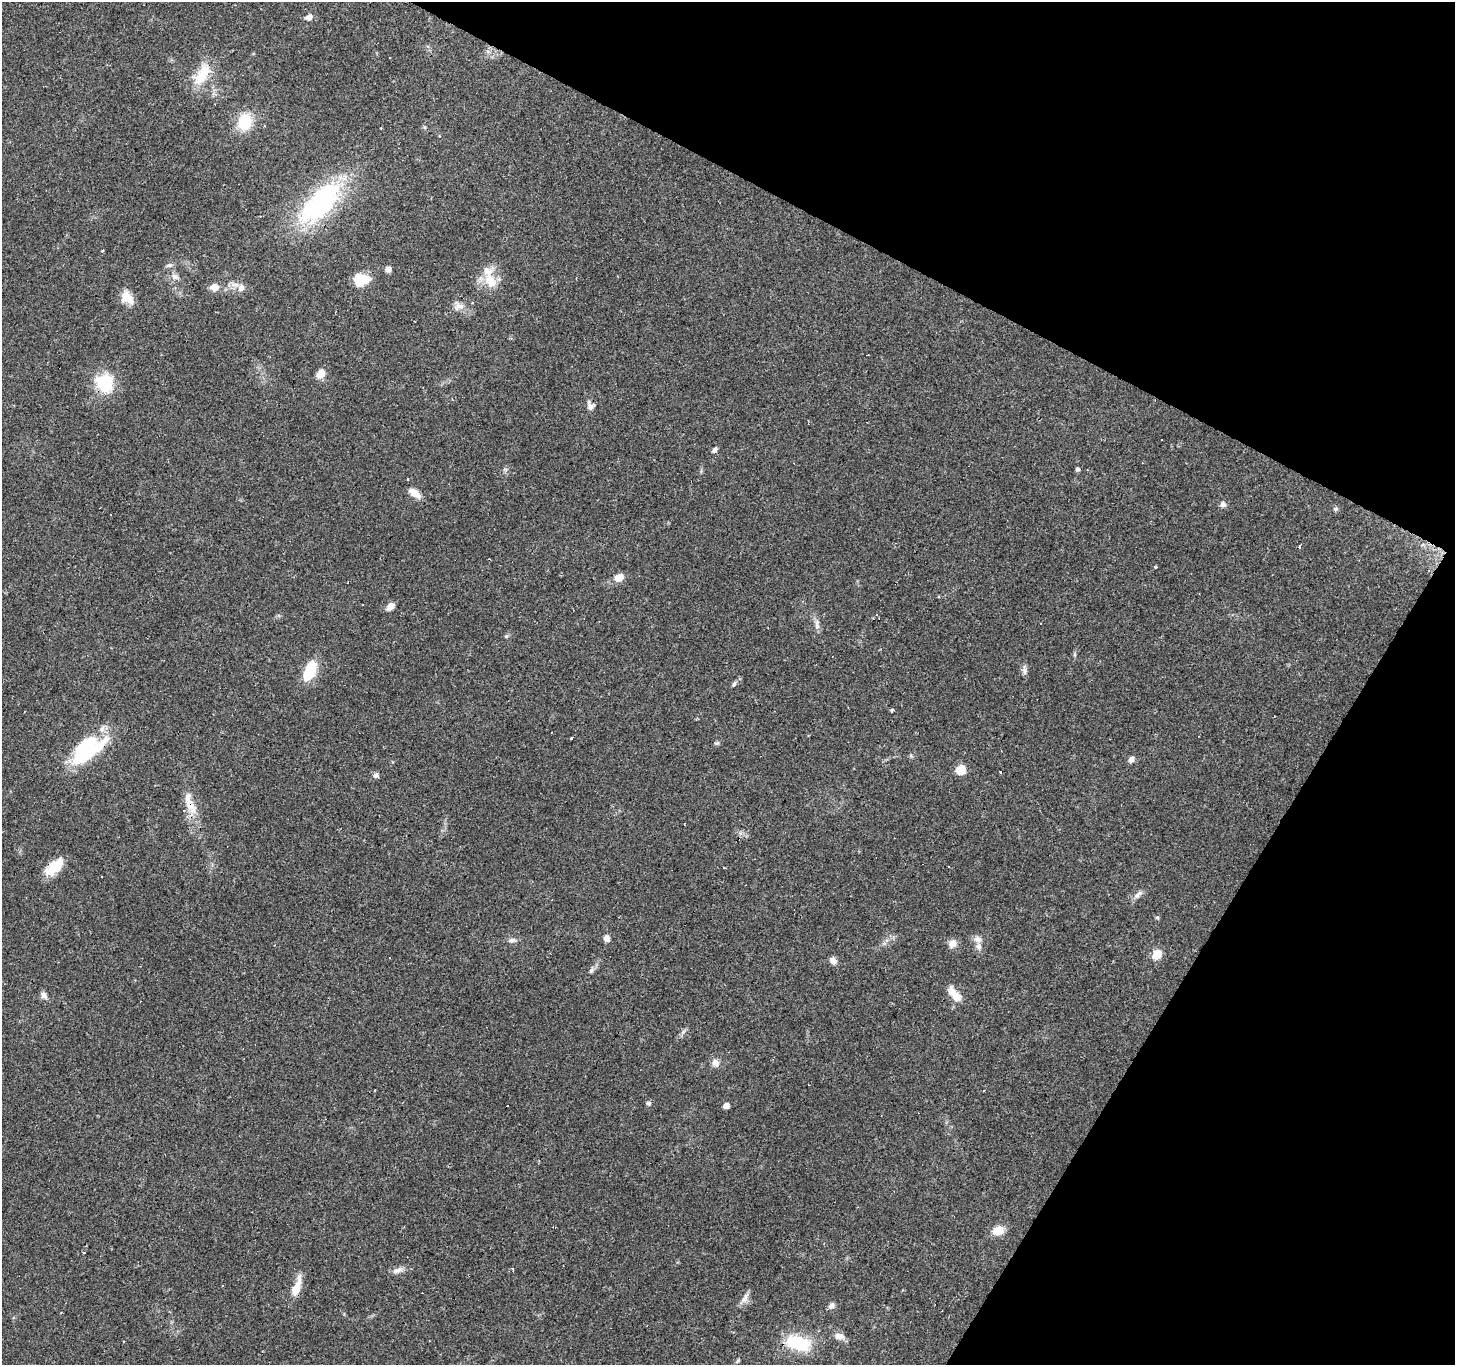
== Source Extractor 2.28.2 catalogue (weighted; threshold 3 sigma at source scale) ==
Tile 8 of 4 x 4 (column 4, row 2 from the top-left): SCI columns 4361-5813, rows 2918-4280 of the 5817 x 5901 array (HDU 1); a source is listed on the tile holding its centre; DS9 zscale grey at full resolution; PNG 1457 x 1367 px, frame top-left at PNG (2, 2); no overlay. Shown black and unused: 25% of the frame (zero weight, under 2 of 3 exposures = <1% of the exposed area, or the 3 px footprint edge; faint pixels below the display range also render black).
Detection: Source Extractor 2.28.2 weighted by HDU 2 'WHT'; one run over the whole footprint, this tile lists its part. Background 0.0945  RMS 0.0063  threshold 0.0282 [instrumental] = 3 sigma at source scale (4.5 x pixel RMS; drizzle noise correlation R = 1.50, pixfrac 1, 0.0396/0.0396 arcsec/px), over >= 5 px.
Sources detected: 85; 2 inside a brighter object's white glare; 10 cosmic-ray / hot-pixel residue — not listed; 4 inside a brighter listed object's ellipse — not listed separately; the other 69 listed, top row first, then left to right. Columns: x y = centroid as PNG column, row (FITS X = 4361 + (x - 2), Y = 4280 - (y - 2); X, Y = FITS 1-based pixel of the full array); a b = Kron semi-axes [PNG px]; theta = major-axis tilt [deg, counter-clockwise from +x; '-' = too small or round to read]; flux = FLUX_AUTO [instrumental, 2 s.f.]
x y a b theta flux
309 17 9 7 32 3
202 74 32 14 59 17
245 122 15 12 80 23
439 136 4 3 - 0.52
319 203 60 25 45 91
169 265 9 5 20 1.5
388 269 7 6 - 2.7
175 277 10 7 -24 2.9
361 280 13 10 4 21
490 281 22 14 -65 12
235 285 12 6 -10 3.6
214 287 11 8 1 4.8
127 297 15 12 -51 9
459 306 16 9 21 4.2
320 374 10 8 46 6.3
105 382 24 22 80 23
590 407 12 8 -62 2.8
714 450 8 5 52 1.8
1077 469 6 5 - 1.2
415 493 14 8 -37 6.5
1223 504 7 7 - 2.2
1335 509 6 5 - 1.1
1299 547 4 3 - 14
1156 567 3 3 - 4
619 578 10 8 16 5.7
938 596 4 2 - 0.55
390 606 8 6 46 5.1
876 615 3 2 - 0.79
1041 623 3 2 - 0.36
817 625 16 6 -84 3
506 636 6 4 18 0.81
311 669 16 11 74 21
1024 670 13 6 -80 2.4
734 683 8 4 54 1.3
892 710 4 3 - 1.5
571 738 3 2 - 0.68
717 743 7 5 34 1.1
87 746 49 23 37 44
1131 759 8 6 48 2.3
961 770 6 6 - 29
1000 771 3 3 - 1.8
376 775 6 6 - 2
189 804 28 11 -55 10
54 866 25 11 41 14
948 867 3 3 - 0.78
1138 895 14 6 48 2.7
1157 917 6 4 0 0.73
607 938 8 6 -74 3.1
978 939 11 9 -38 3.3
512 940 11 6 7 2.2
952 943 10 9 - 4.4
1157 954 11 9 57 7.4
390 957 3 3 - 0.91
833 960 8 7 - 3.5
591 970 8 5 63 1.4
954 994 20 9 -53 8.5
44 996 10 7 -49 2.6
715 1063 10 9 - 3.4
648 1103 7 5 15 1.3
726 1106 5 5 - 4
554 1227 4 2 - 0.66
998 1230 12 9 21 9.3
397 1270 16 6 21 3.3
296 1287 25 8 71 9.5
745 1298 17 7 64 3.6
832 1305 8 6 49 2.6
839 1336 14 9 -5 4.1
797 1343 33 18 -14 26
737 1361 6 4 70 0.82
Overlapping masked pixels (flux is a lower limit): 4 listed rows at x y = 202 74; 105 382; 87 746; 189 804